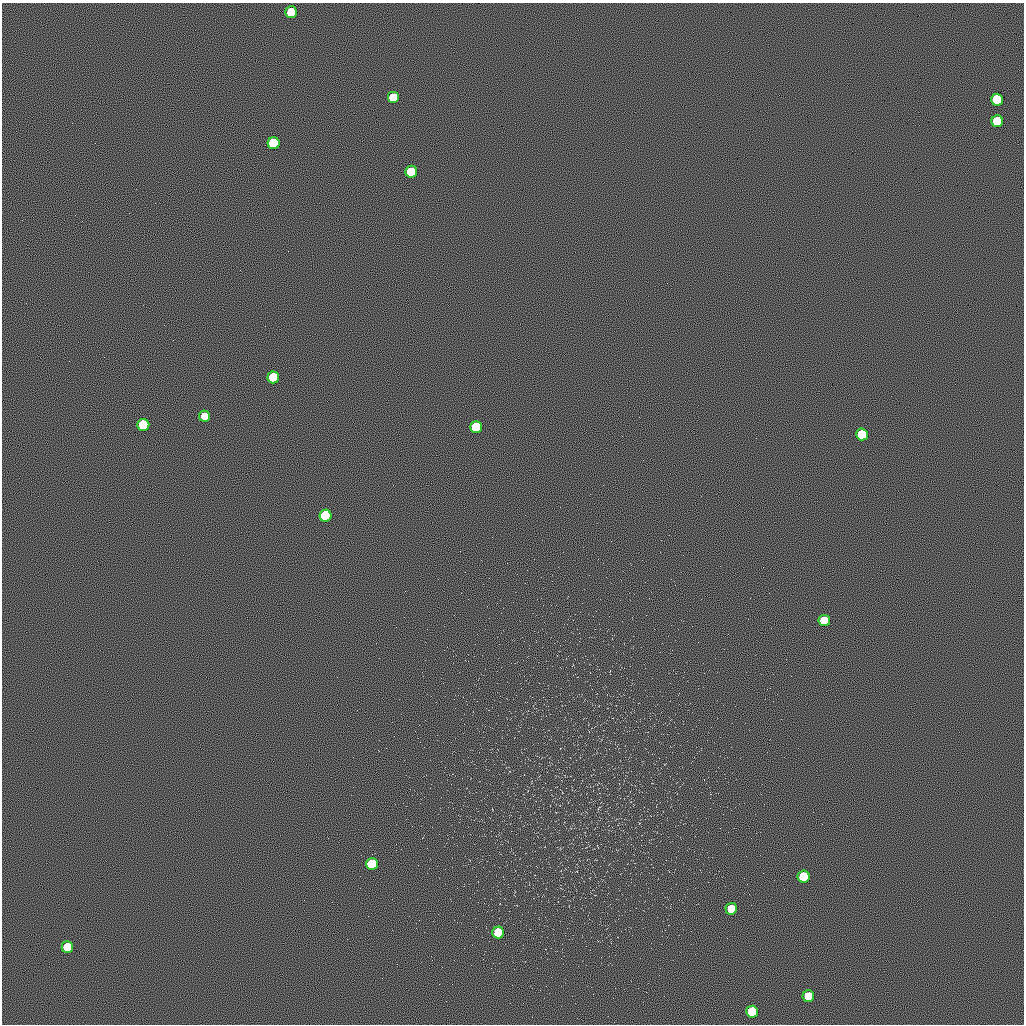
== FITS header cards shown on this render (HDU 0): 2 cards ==
NAXIS1  =                 1022 / length of data axis 1
NAXIS2  =                 1022 / length of data axis 2

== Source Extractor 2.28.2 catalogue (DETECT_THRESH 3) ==
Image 1022 x 1022 px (HDU 0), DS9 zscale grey, 1 PNG px = 1 image px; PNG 1026 x 1026 px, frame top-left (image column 1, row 1022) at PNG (2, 3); each listed source drawn as its Kron ellipse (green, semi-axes under 4 px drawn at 4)
Background 0.501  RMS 8.4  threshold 25.1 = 3 sigma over >= 5 px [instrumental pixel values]
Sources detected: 20; all 20 listed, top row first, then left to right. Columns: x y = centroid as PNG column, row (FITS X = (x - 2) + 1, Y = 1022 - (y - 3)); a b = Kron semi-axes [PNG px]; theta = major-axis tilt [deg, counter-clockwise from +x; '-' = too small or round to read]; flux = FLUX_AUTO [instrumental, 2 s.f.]
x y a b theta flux
291 12 6 6 - 57000
393 97 6 6 - 57000
997 100 6 6 - 170000
997 121 6 6 - 85000
274 143 6 6 - 150000
411 172 6 6 - 80000
273 377 6 6 - 70000
204 416 5 5 - 13000
143 425 6 6 - 150000
476 427 6 6 - 95000
862 434 6 6 - 97000
326 516 6 6 - 180000
824 620 6 6 - 26000
372 864 6 6 - 120000
804 877 6 6 - 95000
731 909 6 6 - 26000
498 932 6 6 - 36000
67 947 6 6 - 48000
808 996 6 6 - 28000
752 1012 6 6 - 98000